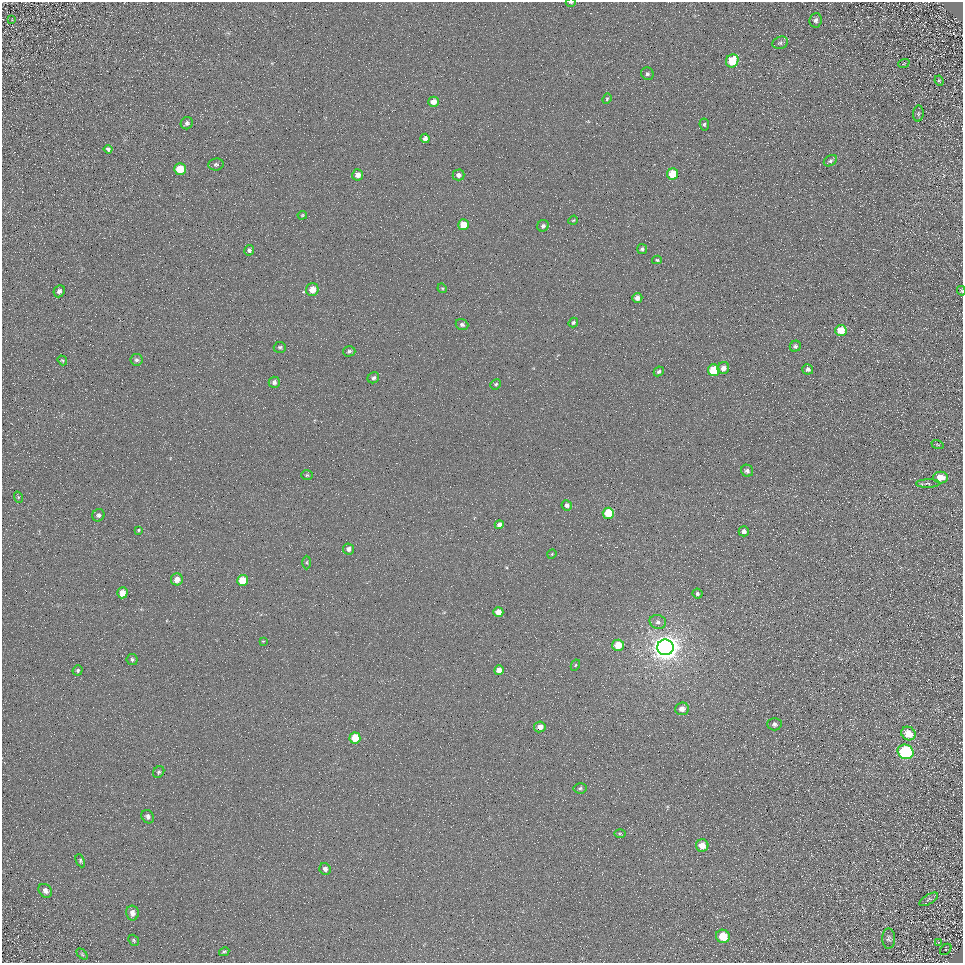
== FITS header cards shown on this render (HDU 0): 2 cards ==
NAXIS1  =                  961
NAXIS2  =                  961

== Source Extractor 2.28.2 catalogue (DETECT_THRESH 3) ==
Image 961 x 961 px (HDU 0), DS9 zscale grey, 1 PNG px = 1 image px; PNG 965 x 965 px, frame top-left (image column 1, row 961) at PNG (2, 2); each listed source drawn as its Kron ellipse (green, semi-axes under 4 px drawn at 4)
Background 4.87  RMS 8.7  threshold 26.1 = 3 sigma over >= 5 px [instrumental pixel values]
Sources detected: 99; all 99 listed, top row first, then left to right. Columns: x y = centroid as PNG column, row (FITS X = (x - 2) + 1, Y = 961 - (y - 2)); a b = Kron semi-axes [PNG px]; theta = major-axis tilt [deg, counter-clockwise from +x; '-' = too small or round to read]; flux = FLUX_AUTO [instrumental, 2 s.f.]
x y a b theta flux
571 2 5 2 - 760
12 20 3 3 - 390
815 20 7 6 - 2100
780 43 8 6 19 1500
732 61 7 6 - 16000
904 63 6 3 21 470
647 74 6 6 - 1300
939 81 5 4 - 830
607 99 5 4 - 880
433 102 5 5 - 4800
918 114 8 5 84 1100
187 123 6 6 - 1600
704 124 6 4 -81 970
425 138 4 4 - 2600
108 149 4 3 - 1100
830 161 7 5 32 1500
216 164 7 6 - 1300
180 169 6 5 - 12000
673 174 5 5 - 16000
358 175 5 5 - 4300
458 175 6 5 - 2800
302 215 5 4 - 650
573 220 5 4 - 650
464 225 5 5 - 11000
543 226 6 5 - 1800
642 249 5 4 - 1100
249 250 5 5 - 1700
657 260 5 4 - 780
442 288 5 4 - 740
312 290 6 6 - 7700
59 291 6 5 - 1800
961 291 5 3 - 650
637 298 5 5 - 3500
573 323 5 4 - 1000
462 325 6 5 - 1600
841 330 6 5 - 11000
795 346 6 5 - 1400
280 347 6 5 - 1200
349 351 6 5 - 1300
62 360 5 4 - 690
136 360 6 5 - 1300
723 368 6 5 - 3300
808 369 5 5 - 1800
714 370 6 6 - 22000
659 371 5 4 - 1300
373 378 6 5 - 1500
274 382 5 5 - 1700
496 384 5 4 - 990
937 445 6 3 -19 480
747 471 6 5 - 2100
307 475 6 5 - 890
940 477 7 6 - 7900
928 483 11 4 2 1400
18 497 6 4 -72 670
567 505 5 5 - 2000
608 513 5 5 - 18000
98 515 6 6 - 1600
499 525 4 4 - 2600
138 530 4 3 - 590
744 531 5 5 - 1700
348 549 6 5 - 2300
552 554 5 3 - 550
307 562 7 4 89 810
177 579 6 6 - 5100
243 580 5 5 - 14000
122 593 5 5 - 6900
697 594 5 5 - 1200
498 612 5 5 - 5500
658 622 8 7 - 2300
263 641 4 3 - 480
618 645 6 5 - 11000
665 647 8 8 - 900000
132 659 6 5 - 1300
575 665 6 4 61 780
78 670 5 5 - 950
499 670 5 5 - 3700
682 709 7 6 - 3800
774 724 7 6 - 1600
540 727 6 5 - 4600
908 733 7 6 - 8600
355 738 5 5 - 12000
906 752 8 7 - 76000
159 772 6 5 - 1000
580 788 6 5 - 1200
148 817 7 6 - 2200
620 833 6 3 0 630
702 846 6 6 - 7300
80 861 7 4 -65 990
325 869 6 5 - 2100
45 891 7 6 - 2700
929 899 10 4 31 1400
132 913 7 6 - 3200
723 936 7 6 - 12000
889 939 10 6 -89 1700
134 940 6 5 - 890
939 942 4 2 - 440
946 949 6 4 45 840
224 952 5 4 - 1000
82 954 6 4 -46 750
At the frame edge (FLAGS 8, measured only in part): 2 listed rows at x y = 571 2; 961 291